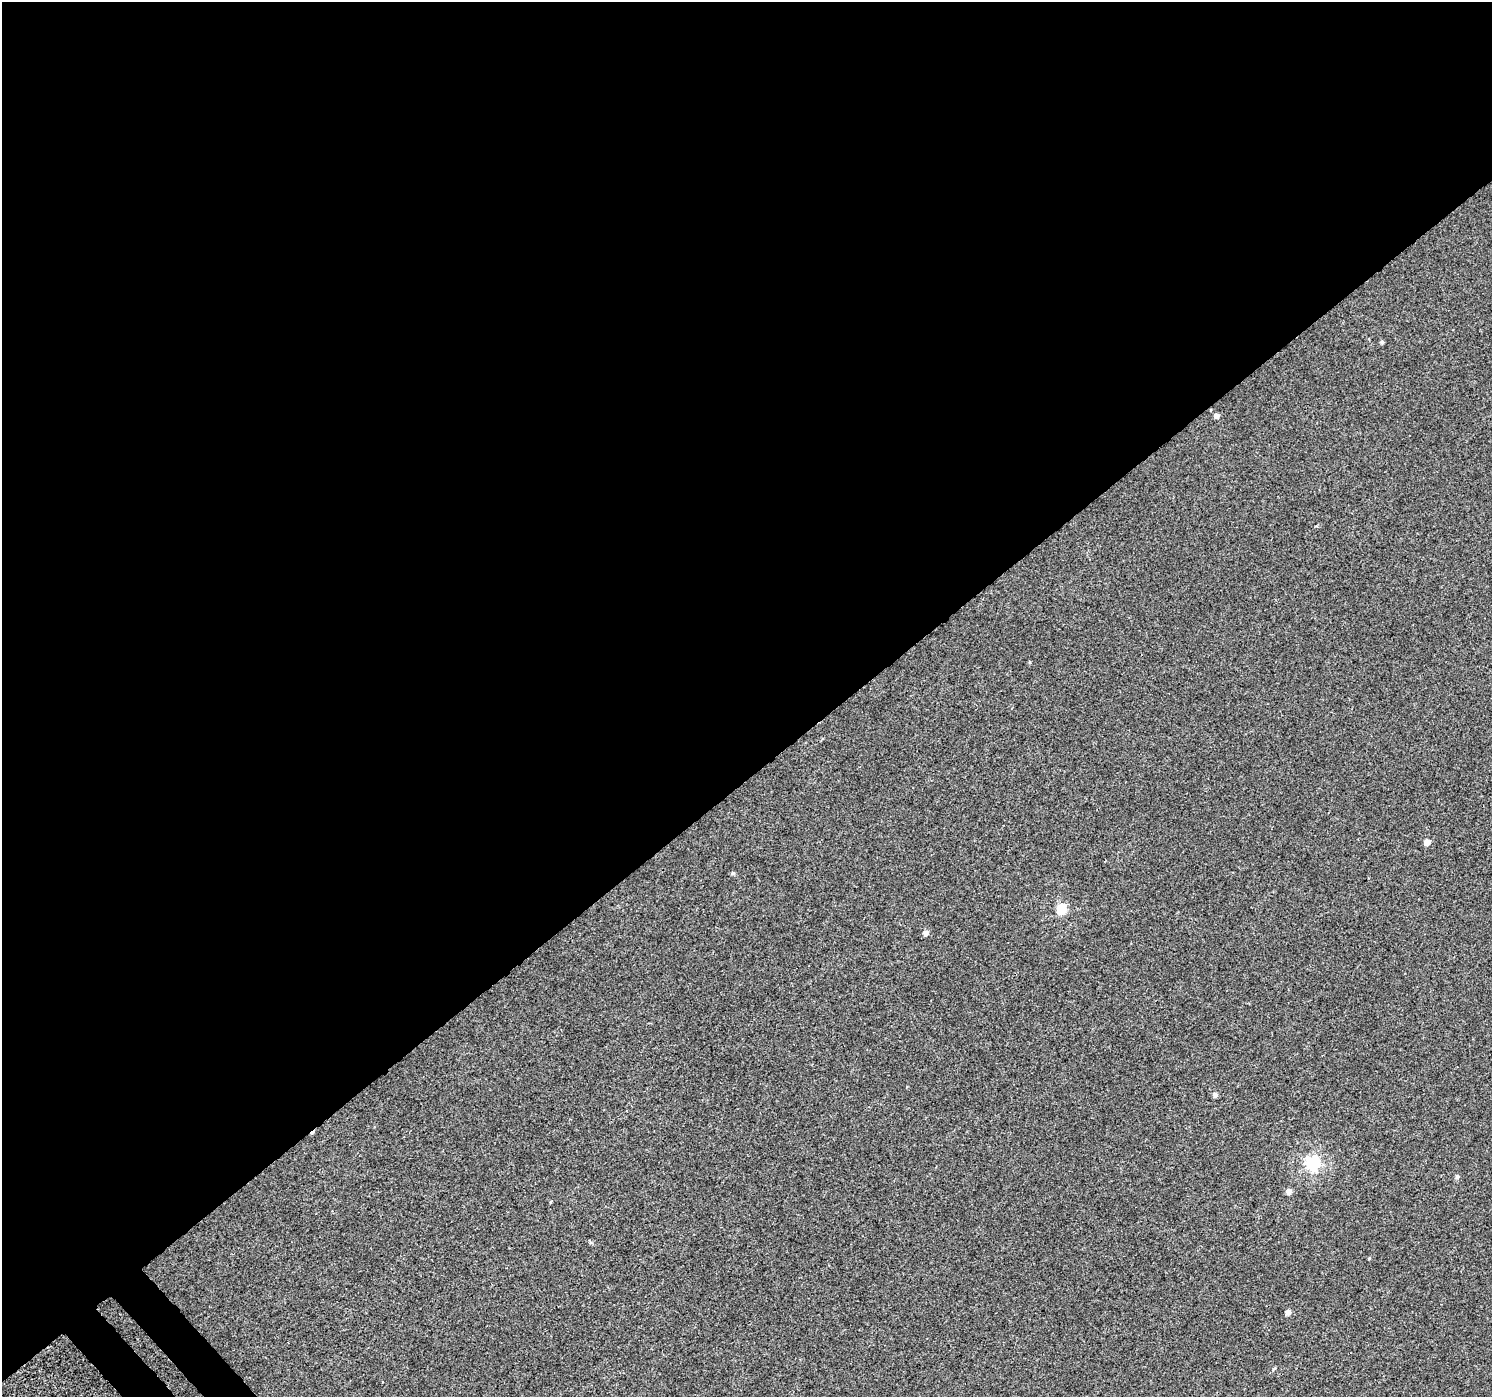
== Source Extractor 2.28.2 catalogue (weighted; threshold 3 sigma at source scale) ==
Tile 2 of 4 x 4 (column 2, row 1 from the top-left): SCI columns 1542-3031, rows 4431-5825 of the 6057 x 6008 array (HDU 1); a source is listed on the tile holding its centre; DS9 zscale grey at full resolution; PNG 1494 x 1399 px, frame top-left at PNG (2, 2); no overlay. Shown black and unused: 56% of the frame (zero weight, under 3 of 4 exposures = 5% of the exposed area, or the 3 px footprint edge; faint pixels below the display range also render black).
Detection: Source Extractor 2.28.2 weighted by HDU 2 'WHT'; one run over the whole footprint, this tile lists its part. Background -2.34e-04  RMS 0.0036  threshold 0.0163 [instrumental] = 3 sigma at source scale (4.5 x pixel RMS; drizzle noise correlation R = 1.50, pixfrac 1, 0.0396/0.0396 arcsec/px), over >= 5 px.
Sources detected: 13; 1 cosmic-ray / hot-pixel residue — not listed; the other 12 listed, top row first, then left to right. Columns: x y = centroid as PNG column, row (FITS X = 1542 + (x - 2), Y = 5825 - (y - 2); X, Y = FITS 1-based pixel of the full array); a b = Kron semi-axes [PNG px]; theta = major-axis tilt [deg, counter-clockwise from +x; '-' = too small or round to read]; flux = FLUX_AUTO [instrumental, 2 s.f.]
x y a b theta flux
1382 342 4 4 - 0.67
1216 416 5 4 - 1.4
1427 842 5 5 - 2.9
733 873 5 5 - 0.54
1061 909 6 5 - 18
925 933 5 5 - 1.8
1215 1095 5 5 - 1
1313 1164 6 6 - 50
1457 1177 6 5 - 0.73
1289 1191 5 5 - 2
1369 1258 4 4 - 0.29
1288 1312 5 4 - 1.8